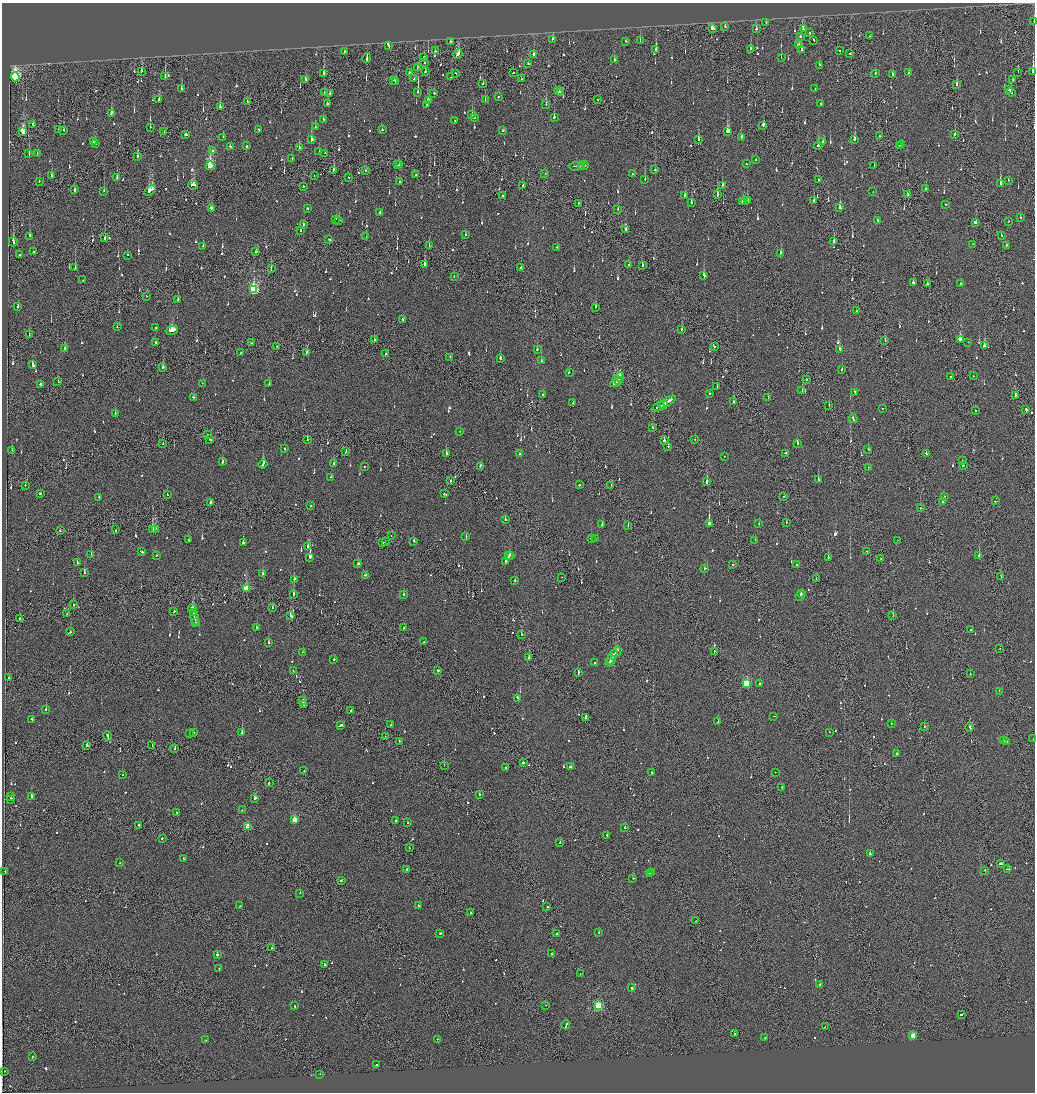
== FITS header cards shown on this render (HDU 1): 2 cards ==
NAXIS1  =                 2065
NAXIS2  =                 2180

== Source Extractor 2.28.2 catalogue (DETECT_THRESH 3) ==
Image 2065 x 2180 px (HDU 1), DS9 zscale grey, zoomed out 1/2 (1 PNG px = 2 x 2 image px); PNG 1037 x 1094 px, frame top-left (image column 1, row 2179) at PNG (2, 3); each listed source drawn as its Kron ellipse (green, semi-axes under 4 px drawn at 4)
Background -0.148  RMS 0.067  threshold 0.2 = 3 sigma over >= 5 px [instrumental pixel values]
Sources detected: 1158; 64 cannot appear on this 1/2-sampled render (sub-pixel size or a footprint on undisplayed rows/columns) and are neither listed nor drawn; of the other 1094, the 500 brightest by FLUX_AUTO listed and drawn (594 fainter detections omitted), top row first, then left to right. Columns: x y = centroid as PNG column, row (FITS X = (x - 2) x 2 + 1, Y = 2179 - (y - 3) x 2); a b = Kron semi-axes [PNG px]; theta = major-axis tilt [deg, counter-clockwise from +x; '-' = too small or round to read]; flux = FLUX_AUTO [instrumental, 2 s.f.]
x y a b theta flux
766 22 2 2 - 77
1034 22 2 1 - 160
725 27 2 2 - 83
712 28 3 2 - 540
756 28 3 2 - 240
803 29 3 2 - 130
809 33 2 2 - 290
869 36 2 1 - 180
800 37 2 2 - 170
553 39 3 2 - 74
640 40 3 1 - 100
814 40 3 2 - 220
626 41 2 2 - 780
450 42 2 2 - 88
388 45 4 2 - 320
798 45 3 2 - 710
656 49 3 2 - 370
751 49 2 2 - 110
802 49 2 2 - 83
839 50 2 2 - 100
344 51 2 2 - 89
435 51 2 2 - 98
850 53 2 1 - 100
458 54 5 3 - 250
534 55 3 2 - 570
423 57 2 2 - 130
367 58 5 2 - 550
781 58 2 2 - 80
614 59 2 2 - 100
424 63 2 1 - 240
528 64 2 2 - 160
819 65 2 2 - 130
417 67 2 2 - 76
141 71 3 1 - 110
1033 71 3 2 - 3000
425 72 2 2 - 120
909 72 2 2 - 82
1018 72 2 1 - 120
409 73 2 2 - 88
456 73 2 2 - 79
513 73 2 2 - 130
875 73 2 2 - 77
323 74 3 2 - 400
892 75 3 2 - 140
15 77 4 3 - 2900
165 77 2 2 - 540
451 77 2 2 - 230
414 79 2 2 - 140
521 79 2 1 - 92
305 80 2 2 - 270
394 80 2 2 - 74
1012 80 2 1 - 150
395 81 2 2 - 110
483 83 2 2 - 120
957 85 2 2 - 210
815 88 2 2 - 84
181 89 2 2 - 91
1008 89 2 2 - 130
559 91 2 2 - 310
418 92 3 2 - 450
1011 92 4 2 - 310
325 93 2 1 - 110
434 93 2 2 - 76
560 93 4 2 - 580
329 94 2 2 - 310
498 97 2 2 - 130
159 99 2 2 - 390
485 100 3 2 - 100
598 100 2 1 - 160
247 101 2 1 - 93
429 101 3 2 - 86
327 103 2 2 - 100
427 104 2 2 - 440
546 104 2 2 - 160
821 104 3 2 - 230
220 107 3 2 - 180
111 113 2 2 - 75
472 115 2 2 - 110
474 117 2 2 - 380
554 117 2 2 - 340
323 119 2 2 - 95
455 121 2 2 - 170
33 124 2 2 - 110
763 125 3 2 - 110
150 127 2 2 - 85
315 127 2 2 - 80
59 129 2 2 - 120
258 129 2 1 - 90
64 130 2 2 - 130
382 130 2 2 - 180
503 130 2 1 - 310
23 132 4 2 - 570
164 132 2 1 - 98
727 132 3 3 - 490
186 134 2 2 - 1200
955 134 2 2 - 540
880 136 2 1 - 79
223 137 2 2 - 96
741 137 2 2 - 250
698 139 3 2 - 320
311 140 3 2 - 270
854 140 2 2 - 790
94 142 2 2 - 160
823 142 2 2 - 140
96 143 3 1 - 160
901 145 2 2 - 230
230 146 2 2 - 80
246 146 3 2 - 180
818 146 4 2 - 320
899 146 3 2 - 370
299 148 2 2 - 82
212 151 2 2 - 93
319 151 2 1 - 90
325 153 2 1 - 180
29 154 2 1 - 75
37 154 2 1 - 160
137 157 3 2 - 470
292 158 2 2 - 110
756 160 2 2 - 91
399 164 2 2 - 89
746 164 2 2 - 150
398 165 2 1 - 120
210 166 4 3 - 1200
576 166 7 1 3 640
581 166 2 2 - 240
584 166 5 1 - 440
874 166 2 2 - 170
333 170 3 2 - 120
365 170 2 2 - 74
655 170 2 2 - 79
545 173 2 1 - 78
632 174 2 2 - 120
51 175 3 2 - 130
314 175 2 1 - 74
415 175 2 2 - 80
348 177 2 2 - 78
117 178 2 2 - 140
645 179 2 2 - 150
818 180 2 2 - 100
1008 180 2 2 - 84
39 181 2 2 - 85
399 182 2 2 - 130
1000 183 3 2 - 320
193 185 5 3 - 290
303 186 2 1 - 470
523 186 2 2 - 150
722 186 3 2 - 230
926 189 2 1 - 100
74 190 2 2 - 200
150 190 6 3 34 770
104 191 2 2 - 200
873 192 2 1 - 75
908 194 2 1 - 230
503 195 2 2 - 260
717 195 3 2 - 270
684 196 3 2 - 170
747 200 2 2 - 320
814 200 2 2 - 300
691 202 3 2 - 120
743 202 2 2 - 140
744 202 2 2 - 190
578 204 2 1 - 200
945 204 2 2 - 89
840 207 3 3 - 96
211 208 2 2 - 200
307 208 2 2 - 150
618 209 2 2 - 110
380 212 3 2 - 380
1020 217 2 2 - 99
336 219 2 1 - 370
339 220 2 2 - 230
877 221 2 2 - 81
1008 221 2 2 - 97
975 222 3 2 - 240
303 224 2 2 - 210
625 229 3 2 - 85
300 231 2 2 - 130
465 234 2 2 - 75
1001 235 2 2 - 140
29 236 3 2 - 98
366 237 3 2 - 98
105 238 3 2 - 150
329 240 2 2 - 84
13 242 4 2 - 240
833 242 3 2 - 78
973 244 2 2 - 84
1007 245 2 2 - 150
203 246 2 2 - 75
429 246 3 2 - 81
557 247 2 2 - 140
33 252 3 2 - 140
255 252 3 2 - 140
780 253 3 2 - 150
20 255 2 2 - 75
128 255 2 2 - 120
425 264 3 2 - 1100
628 265 2 1 - 340
642 265 2 2 - 350
75 268 2 2 - 97
521 268 2 2 - 110
271 269 3 2 - 100
704 275 3 2 - 170
454 276 2 2 - 110
83 280 2 2 - 82
913 282 3 2 - 120
927 284 3 2 - 120
960 284 2 2 - 79
254 290 4 3 - 1700
146 296 2 1 - 170
178 300 2 2 - 240
18 307 2 2 - 140
595 307 3 2 - 130
856 311 2 2 - 77
403 319 2 2 - 700
117 327 2 2 - 79
155 328 2 2 - 89
682 329 2 2 - 120
172 330 6 3 14 510
29 335 2 1 - 76
374 340 2 1 - 200
885 340 2 2 - 240
960 340 3 2 - 210
156 342 2 2 - 220
968 342 2 2 - 130
252 343 3 2 - 190
277 346 2 2 - 120
714 346 2 2 - 180
984 346 3 2 - 270
64 349 3 2 - 230
537 349 2 2 - 100
840 349 4 2 - 260
307 352 2 2 - 200
241 353 2 2 - 180
386 354 2 2 - 280
450 357 2 1 - 230
500 358 2 2 - 360
541 361 2 2 - 130
33 365 4 2 - 880
163 367 2 2 - 270
842 370 2 2 - 210
569 373 2 2 - 110
973 376 2 1 - 77
620 377 5 2 - 310
951 377 2 2 - 84
806 379 2 2 - 240
619 380 2 1 - 260
58 382 2 2 - 75
616 382 6 2 30 560
202 383 2 2 - 130
40 384 3 2 - 290
269 384 2 2 - 230
717 387 2 2 - 120
802 390 2 2 - 490
855 392 4 2 - 240
543 394 2 2 - 180
710 394 2 2 - 130
1015 396 2 2 - 330
193 397 2 2 - 400
768 398 2 2 - 85
667 402 10 2 32 770
734 402 2 2 - 98
573 403 2 2 - 150
663 404 2 1 - 170
829 406 2 1 - 86
658 407 7 2 27 400
882 408 2 2 - 89
1026 409 3 2 - 360
975 410 2 2 - 190
115 413 2 2 - 92
853 419 4 2 - 230
652 428 2 2 - 79
460 432 2 2 - 82
207 434 2 1 - 190
210 439 2 2 - 350
307 439 2 2 - 440
695 440 2 2 - 82
664 441 2 2 - 190
797 443 3 2 - 94
163 444 2 1 - 74
668 446 2 2 - 280
285 449 2 2 - 83
868 449 2 2 - 100
12 451 2 2 - 150
346 452 2 1 - 230
786 453 2 2 - 86
926 453 2 2 - 140
446 454 3 2 - 160
519 454 2 2 - 160
724 456 2 2 - 95
962 460 2 1 - 86
222 462 2 2 - 120
334 463 2 2 - 80
263 464 5 2 - 510
963 465 2 2 - 170
481 466 2 2 - 160
365 467 2 1 - 130
868 467 2 2 - 100
331 477 2 2 - 120
818 480 2 2 - 250
451 481 2 2 - 92
707 482 2 2 - 1500
25 485 2 2 - 85
579 485 2 2 - 190
611 486 2 1 - 120
40 494 2 2 - 310
444 494 2 2 - 130
167 495 2 2 - 150
784 496 2 1 - 300
99 497 2 2 - 130
944 497 2 1 - 100
943 501 2 2 - 120
996 501 3 2 - 97
210 503 3 2 - 290
310 506 2 2 - 74
920 508 2 1 - 74
505 519 2 2 - 340
786 522 2 2 - 140
602 524 3 2 - 190
709 524 3 2 - 8000
759 524 2 2 - 130
628 525 2 1 - 140
153 529 3 2 - 990
116 530 2 2 - 75
155 530 3 1 - 660
60 531 2 2 - 110
391 535 2 1 - 270
466 537 2 2 - 120
595 538 2 1 - 130
591 539 3 2 - 130
189 540 2 2 - 89
755 540 2 2 - 99
897 540 2 1 - 89
414 541 3 2 - 98
383 542 2 1 - 190
386 542 2 1 - 130
243 543 2 2 - 300
308 546 2 2 - 270
867 551 2 2 - 120
141 552 3 2 - 140
91 554 2 2 - 180
156 555 2 2 - 110
510 555 2 2 - 370
979 555 2 2 - 190
509 556 2 1 - 390
310 557 2 2 - 7900
828 558 2 1 - 470
881 558 2 1 - 100
505 561 3 2 - 190
77 562 2 2 - 580
358 564 2 2 - 120
733 564 2 2 - 78
797 564 2 2 - 88
705 568 2 2 - 220
84 573 2 2 - 130
263 574 2 2 - 110
366 575 3 2 - 140
562 577 2 1 - 78
1001 577 3 1 - 140
294 579 2 2 - 120
816 579 2 2 - 110
514 581 2 2 - 320
246 589 3 3 - 580
801 593 4 1 - 6100
293 594 2 2 - 410
403 595 2 2 - 77
800 596 5 2 - 5000
73 605 2 2 - 81
272 608 2 1 - 130
192 609 4 2 - 260
174 612 3 2 - 110
193 612 3 1 - 240
67 614 2 1 - 150
290 616 2 2 - 540
893 616 2 2 - 92
194 618 7 2 -78 470
19 619 2 1 - 140
196 623 2 2 - 230
256 628 2 2 - 170
403 628 3 2 - 150
971 630 2 2 - 160
70 632 2 2 - 130
521 635 2 2 - 140
424 642 2 1 - 74
268 643 2 2 - 110
999 649 2 1 - 82
714 651 2 2 - 140
303 652 2 2 - 83
616 652 6 1 49 260
529 657 2 2 - 1200
612 657 8 2 62 680
334 659 2 2 - 98
610 662 4 2 - 340
594 663 2 2 - 230
438 670 2 2 - 390
293 671 2 1 - 86
578 673 3 2 - 210
970 674 2 2 - 91
9 678 2 1 - 110
747 683 3 3 - 990
759 684 2 2 - 390
999 691 2 2 - 81
517 698 3 2 - 550
303 701 2 2 - 270
303 704 2 1 - 230
46 710 2 2 - 270
351 710 2 2 - 570
774 716 2 1 - 140
585 717 2 2 - 260
32 719 3 2 - 150
718 722 2 1 - 140
891 723 2 2 - 230
340 725 4 2 - 910
391 725 2 2 - 90
924 727 2 2 - 100
970 727 4 1 - 280
829 732 2 2 - 84
193 733 2 2 - 360
242 733 2 2 - 1700
189 734 2 2 - 170
107 736 5 2 - 290
385 736 2 1 - 85
1033 739 2 2 - 77
399 741 2 2 - 620
1004 741 2 2 - 170
1006 741 2 2 - 220
87 745 2 2 - 470
152 746 2 1 - 280
175 748 2 1 - 110
897 754 2 2 - 130
523 762 2 2 - 390
444 765 2 1 - 85
570 767 2 2 - 220
506 768 2 2 - 76
304 770 2 2 - 77
776 772 2 1 - 130
652 773 2 2 - 200
122 775 2 1 - 78
269 783 2 1 - 81
782 787 2 2 - 120
479 795 2 2 - 89
31 796 2 2 - 240
11 797 2 2 - 290
255 798 3 2 - 310
11 799 2 2 - 200
242 810 2 2 - 81
176 812 2 2 - 150
294 820 3 3 - 340
396 821 2 2 - 78
407 823 2 1 - 82
139 825 3 2 - 150
248 827 3 3 - 510
625 828 2 2 - 240
607 835 2 2 - 230
162 838 2 2 - 180
560 843 2 2 - 100
409 848 2 1 - 86
870 854 2 2 - 430
183 858 2 2 - 90
120 863 2 2 - 74
1000 863 4 2 - 260
406 869 2 2 - 79
1008 869 3 1 - 240
985 870 2 1 - 81
5 871 2 2 - 92
651 873 2 2 - 240
649 874 2 2 - 270
633 878 2 2 - 170
341 881 2 2 - 130
300 893 2 1 - 88
240 906 2 2 - 81
418 906 2 1 - 200
547 906 2 2 - 100
470 913 2 2 - 90
696 921 2 1 - 79
599 932 2 2 - 190
440 933 2 2 - 250
557 933 2 2 - 110
272 948 2 2 - 140
552 953 2 2 - 130
217 954 3 2 - 230
325 964 2 2 - 190
219 968 2 2 - 91
580 974 2 1 - 83
820 984 2 1 - 360
632 988 2 2 - 520
546 1005 2 2 - 78
598 1005 3 3 - 1400
295 1006 2 2 - 140
961 1014 3 2 - 200
566 1025 4 2 - 200
825 1027 2 2 - 80
734 1034 2 2 - 74
913 1036 3 3 - 280
765 1037 3 2 - 250
437 1039 2 2 - 77
205 1040 2 2 - 80
32 1057 2 2 - 84
376 1065 3 2 - 170
5 1071 2 2 - 95
320 1074 2 1 - 740
At the frame edge (FLAGS 8, measured only in part): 3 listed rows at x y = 1034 22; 1033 71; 1033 739
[594 fainter detections neither listed nor drawn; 64 sub-pixel or undisplayed-footprint detections neither listed nor drawn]